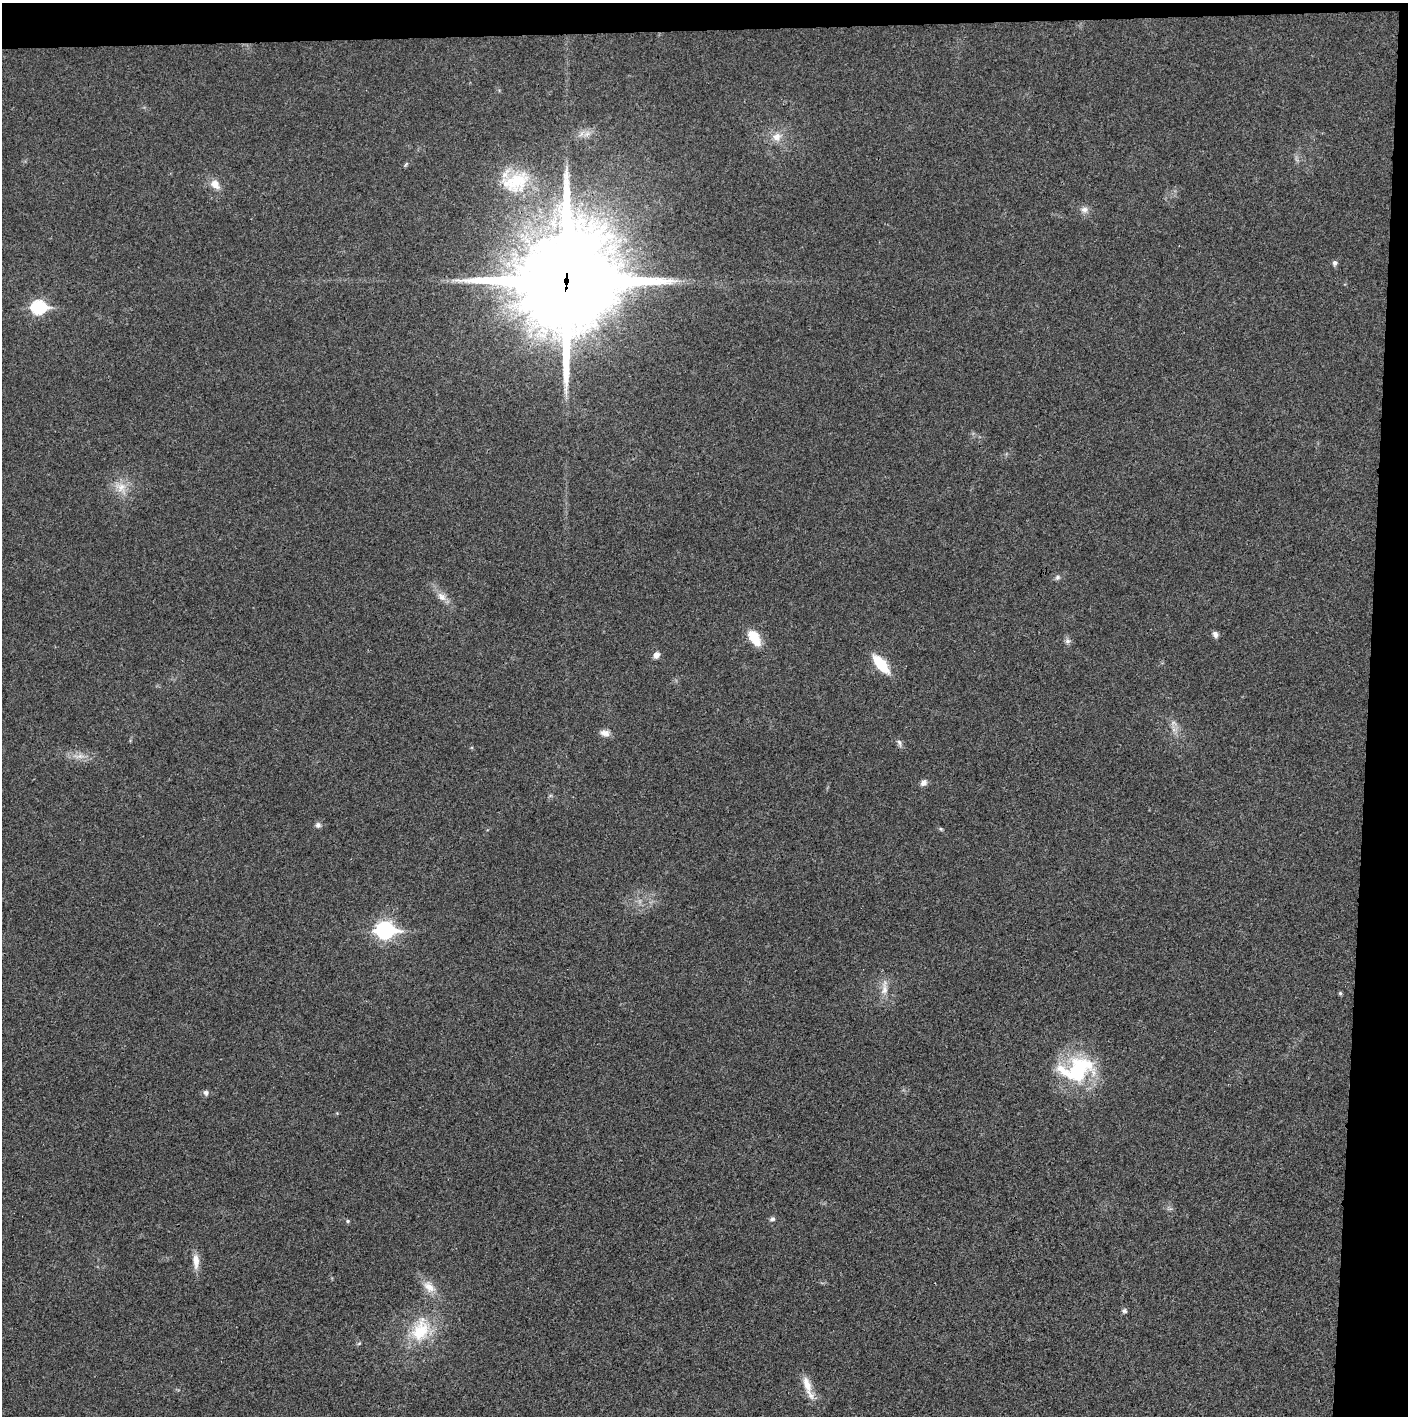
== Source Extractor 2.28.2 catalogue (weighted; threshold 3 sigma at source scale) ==
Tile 3 of 3 x 3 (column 3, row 1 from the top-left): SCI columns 2815-4220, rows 2830-4243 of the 4221 x 4243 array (HDU 1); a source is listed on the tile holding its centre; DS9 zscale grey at full resolution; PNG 1410 x 1418 px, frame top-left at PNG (2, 3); no overlay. Shown black and unused: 5% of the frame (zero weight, under 3 of 4 exposures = <1% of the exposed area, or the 3 px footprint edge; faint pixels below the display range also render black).
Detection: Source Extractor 2.28.2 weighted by HDU 2 'WHT'; one run over the whole footprint, this tile lists its part. Background 0.019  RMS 0.0051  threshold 0.0231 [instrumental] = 3 sigma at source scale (4.5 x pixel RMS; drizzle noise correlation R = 1.50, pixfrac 1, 0.05/0.05 arcsec/px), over >= 5 px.
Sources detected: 39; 1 too faint to see at this stretch — not listed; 2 inside a brighter listed object's ellipse — not listed separately; the other 36 listed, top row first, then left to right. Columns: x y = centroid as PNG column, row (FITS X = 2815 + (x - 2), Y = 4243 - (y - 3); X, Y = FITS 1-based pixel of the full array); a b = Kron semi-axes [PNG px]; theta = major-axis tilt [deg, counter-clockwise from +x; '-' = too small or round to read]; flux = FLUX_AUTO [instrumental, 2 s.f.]
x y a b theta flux
587 134 9 6 68 2.4
777 137 13 12 - 5.5
406 164 8 4 55 0.76
517 180 36 26 57 24
215 184 15 10 -49 5.1
1084 210 11 8 12 2.7
1334 263 7 6 - 1.4
567 280 35 34 - 9800
39 307 8 7 - 72
121 487 20 14 -49 8.2
1057 577 7 6 - 1.4
442 597 15 10 -43 4.2
1215 634 8 6 -61 1.8
754 638 21 11 -57 11
1067 641 8 7 - 1.6
656 655 8 6 60 2.6
881 664 19 8 -50 20
605 733 13 8 -12 3.3
899 743 11 5 -74 1.6
79 756 18 6 3 4.2
924 783 8 6 46 2.6
318 825 7 7 - 1.7
941 829 6 4 -45 0.68
385 930 9 7 0 160
884 988 25 8 84 5.4
1340 993 5 5 - 0.77
1077 1069 46 29 14 47
206 1093 7 7 - 1.6
772 1219 8 6 17 1.2
348 1221 5 5 - 0.67
196 1261 22 8 -86 5.1
429 1287 20 12 -43 7.1
1124 1311 7 5 -6 1.1
420 1330 38 24 69 27
359 1343 6 4 20 0.67
808 1387 36 8 -71 7.9
Overlapping masked pixels (flux is a lower limit): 1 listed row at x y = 567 280